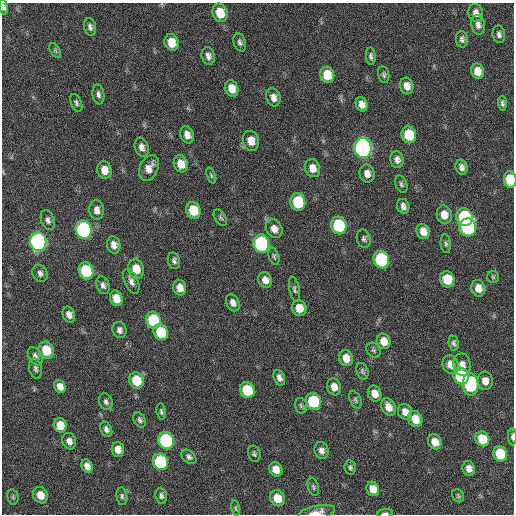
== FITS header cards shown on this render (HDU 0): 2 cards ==
NAXIS1  =                  512 / Axis length
NAXIS2  =                  512 / Axis length

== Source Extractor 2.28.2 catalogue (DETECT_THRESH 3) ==
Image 512 x 512 px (HDU 0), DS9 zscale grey, 1 PNG px = 1 image px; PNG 516 x 516 px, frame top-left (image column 1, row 512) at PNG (2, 3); each listed source drawn as its Kron ellipse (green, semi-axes under 4 px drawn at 4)
Background 24.5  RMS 5.5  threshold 16.6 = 3 sigma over >= 5 px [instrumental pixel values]
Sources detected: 132; all 132 listed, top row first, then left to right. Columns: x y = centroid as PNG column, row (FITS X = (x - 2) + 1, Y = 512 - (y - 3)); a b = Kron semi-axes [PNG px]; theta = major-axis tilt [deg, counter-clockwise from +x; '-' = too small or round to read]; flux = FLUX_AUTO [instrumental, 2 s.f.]
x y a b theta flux
3 7 8 4 -79 1000
220 13 9 7 -74 8400
476 13 9 7 -78 2200
478 25 10 7 -80 1800
90 27 9 6 -76 1300
499 34 9 6 -83 1300
462 39 8 6 -85 1300
172 42 8 7 - 5800
240 42 9 6 -72 1200
55 50 8 4 -60 720
208 56 9 6 -76 1700
371 56 9 5 -85 1100
478 71 7 6 - 4000
327 75 8 7 - 7100
384 75 8 5 -79 890
407 86 8 6 -74 3000
232 88 8 6 -70 4800
98 94 10 6 -82 1300
273 97 9 7 -70 2300
76 103 9 5 -66 940
502 103 7 4 -88 910
362 104 7 6 - 2600
187 135 9 6 -70 2700
409 135 8 7 - 12000
251 141 10 8 -72 4300
142 147 9 6 -72 2100
363 148 10 8 -80 150000
397 160 8 6 -79 1700
181 164 9 7 -70 4700
462 167 7 6 - 1600
149 168 13 9 65 3500
312 168 9 7 -72 3300
104 170 9 7 -74 4000
367 173 9 7 -71 2600
211 176 8 4 -69 630
510 180 8 6 -83 14000
401 184 9 5 -69 880
298 202 9 7 -77 16000
403 206 7 6 - 1600
97 210 9 7 -84 2300
193 210 8 7 - 9600
444 215 9 7 -80 3900
464 217 9 8 - 31000
220 218 9 5 -56 770
48 220 10 6 -69 1400
339 225 9 7 -71 25000
468 227 9 8 - 41000
274 229 10 8 -62 2800
84 230 9 8 - 68000
423 231 8 6 -66 3500
364 239 9 7 -75 1100
38 242 9 8 - 120000
261 244 9 8 - 46000
446 244 9 5 -83 880
114 245 8 6 -77 2400
274 256 9 5 -70 760
381 260 9 7 -71 37000
174 261 8 6 -73 1200
136 269 10 8 -72 5800
86 271 8 7 - 19000
40 273 9 7 -61 1500
493 277 6 6 - 670
447 279 8 7 - 9700
265 280 8 6 -67 2700
131 281 13 6 -66 1900
103 285 9 6 -71 1300
180 288 8 6 -76 3000
478 288 8 7 - 3200
294 289 13 5 -79 980
116 298 8 6 -68 4600
233 303 9 6 -65 2100
299 308 8 7 - 4800
69 314 8 6 -71 2300
153 320 8 7 - 20000
120 330 8 7 - 1400
161 332 8 7 - 14000
384 341 8 6 -67 4400
454 343 7 5 -83 1000
46 350 9 7 -68 9400
373 350 8 6 -50 780
35 356 10 6 -57 1500
346 358 8 6 -71 4400
451 365 9 8 - 3800
462 365 11 8 -80 2600
35 368 10 6 -76 1100
362 371 8 5 -71 810
461 376 8 7 - 27000
279 378 8 5 -68 1700
136 380 8 7 - 9500
485 381 9 7 -83 3100
471 384 11 8 -86 30000
60 386 7 5 -62 2800
334 387 8 6 -72 3300
247 390 8 7 - 14000
375 393 8 6 -67 3500
355 400 9 5 -65 810
313 401 8 7 - 21000
106 402 8 6 -69 1200
301 406 8 5 -74 900
388 407 9 6 -63 3500
161 412 8 4 -78 830
405 412 8 7 - 2700
415 419 8 7 - 5900
140 420 8 6 -58 1000
60 425 7 6 - 5700
106 429 8 5 -65 1200
512 437 8 4 -89 890
482 439 8 6 -57 9700
166 440 8 7 - 41000
69 441 8 7 - 2100
435 442 8 6 -57 4000
118 449 7 6 - 3100
321 451 9 7 -72 2000
254 454 8 6 -73 830
500 454 8 7 - 14000
189 457 8 6 -37 1100
160 462 8 7 - 30000
87 466 7 5 -64 2600
350 468 7 5 -80 900
469 468 7 6 - 2700
276 469 7 6 - 3900
313 487 9 5 -70 870
373 489 7 6 - 4000
40 495 8 7 - 5300
122 496 9 5 -83 880
161 496 8 6 -82 1100
458 496 7 5 -58 620
13 497 7 5 -79 710
277 498 8 7 - 6300
236 508 8 4 -81 550
317 513 18 6 12 3900
385 513 8 3 4 980
At the frame edge (FLAGS 8, measured only in part): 5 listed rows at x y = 3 7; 510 180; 512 437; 317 513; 385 513